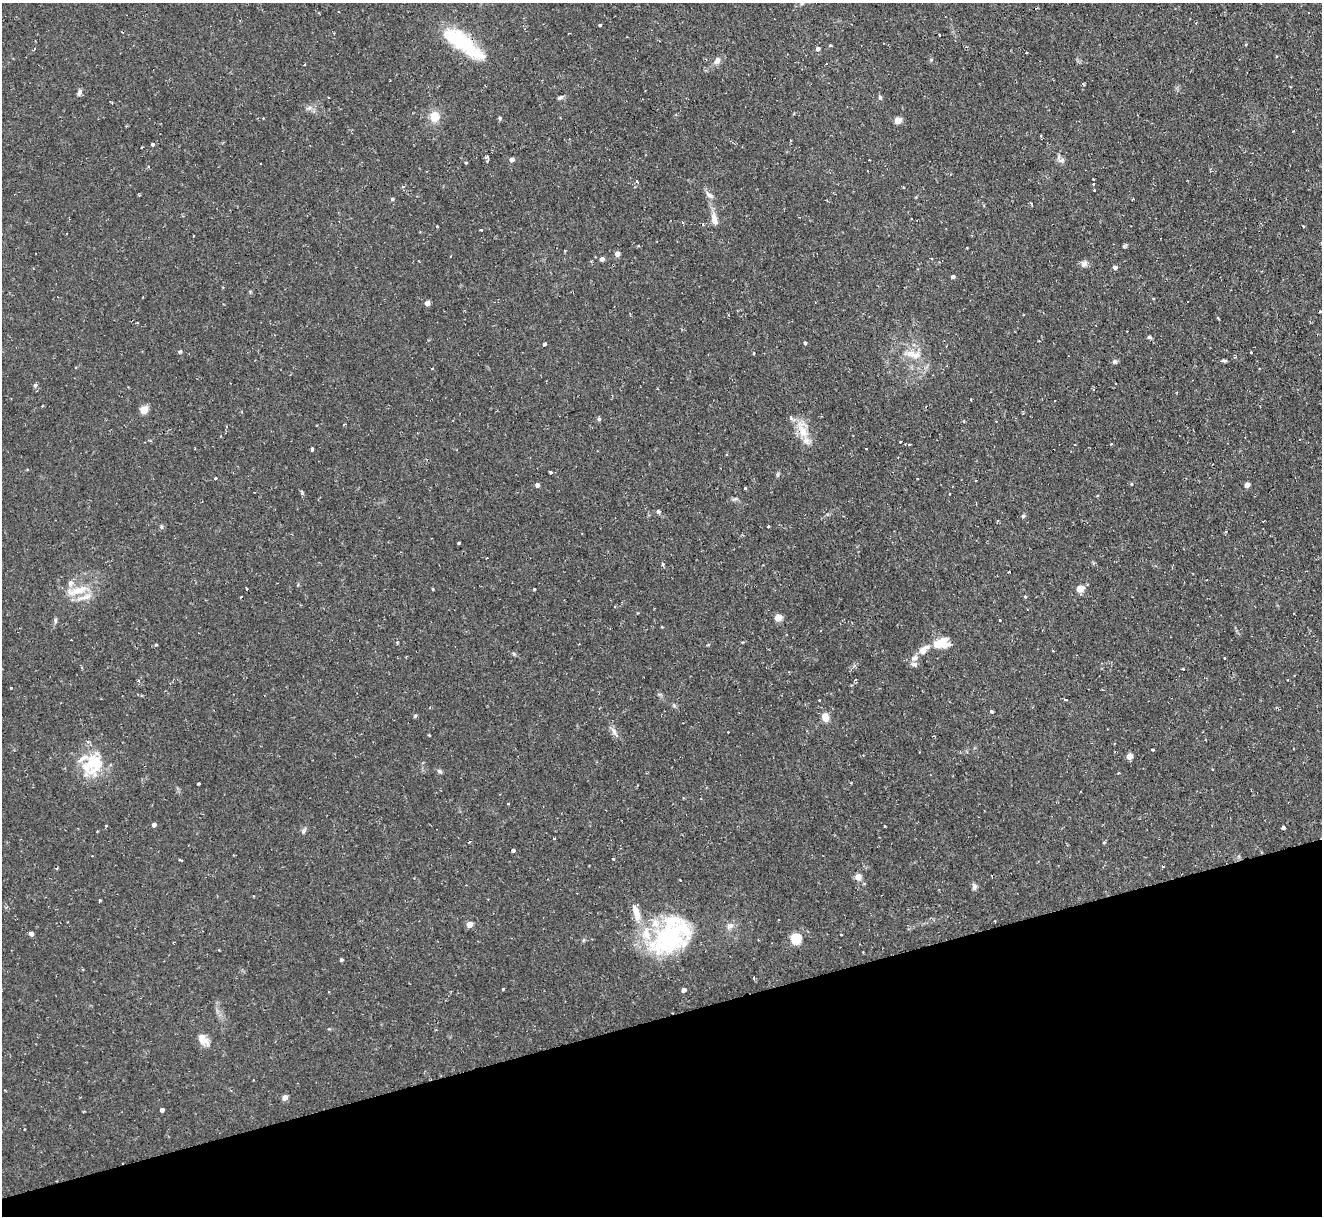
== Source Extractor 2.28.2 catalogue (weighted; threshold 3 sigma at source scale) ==
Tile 14 of 4 x 4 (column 2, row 4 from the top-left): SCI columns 1321-2640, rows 139-1352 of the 5279 x 5261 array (HDU 1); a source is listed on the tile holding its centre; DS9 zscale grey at full resolution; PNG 1324 x 1218 px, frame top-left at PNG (2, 3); no overlay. Shown black and unused: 16% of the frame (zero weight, under 2 of 3 exposures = <1% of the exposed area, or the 3 px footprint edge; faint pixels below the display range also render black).
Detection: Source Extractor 2.28.2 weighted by HDU 2 'WHT'; one run over the whole footprint, this tile lists its part. Background 0.126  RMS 0.0071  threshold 0.0318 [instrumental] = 3 sigma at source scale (4.5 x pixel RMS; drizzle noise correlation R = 1.50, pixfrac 1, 0.05/0.05 arcsec/px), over >= 5 px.
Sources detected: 175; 1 inside a brighter object's white glare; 21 cosmic-ray / hot-pixel residue — not listed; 11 inside a brighter listed object's ellipse — not listed separately; the other 142 listed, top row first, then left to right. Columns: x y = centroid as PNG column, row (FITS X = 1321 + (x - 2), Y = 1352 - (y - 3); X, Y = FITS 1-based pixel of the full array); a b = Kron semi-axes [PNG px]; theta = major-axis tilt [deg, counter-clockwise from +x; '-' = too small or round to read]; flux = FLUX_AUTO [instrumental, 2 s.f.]
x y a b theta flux
801 3 6 6 - 1.7
600 25 3 3 - 3.1
939 35 3 2 - 0.93
461 42 53 15 -37 49
830 45 4 3 - 0.81
818 49 4 4 - 2.4
1027 53 3 3 - 1.2
1277 56 4 2 - 0.57
717 60 11 7 51 3.6
79 92 9 5 72 2.2
560 97 7 5 27 1.6
880 97 6 5 - 1.3
434 117 12 11 - 9.2
500 118 5 4 - 1.3
898 120 5 4 - 16
1041 136 4 3 - 0.69
790 141 3 2 - 0.88
153 144 3 3 - 4.2
142 147 3 3 - 1.2
487 157 6 4 8 1.3
511 159 4 4 - 3.5
869 160 2 2 - 0.49
1061 160 13 7 -29 2.8
466 162 3 3 - 2.8
1093 179 3 2 - 1.1
637 182 4 3 - 1.3
1093 184 3 3 - 0.71
403 186 4 4 - 1.2
1095 191 3 3 - 1.5
140 195 3 3 - 0.75
709 195 13 6 -38 3
392 199 4 4 - 1.2
1031 203 3 2 - 1.2
714 219 18 8 -78 6
682 222 4 3 - 0.72
1303 226 4 2 - 0.5
481 230 3 2 - 0.88
617 254 4 4 - 4.5
602 259 4 4 - 2.9
1084 264 9 8 - 2.9
1115 267 5 4 - 2.5
953 277 4 3 - 1.7
427 303 4 4 - 5.9
1149 337 6 5 - 1.2
805 343 4 3 - 1.1
545 344 4 3 - 2.5
180 351 4 4 - 1.5
1251 353 3 3 - 2
913 354 23 10 -12 10
1235 357 5 3 - 1.1
1114 361 6 6 - 1.8
1225 361 6 4 -6 1.1
35 385 5 5 - 1.5
971 399 3 2 - 0.98
144 409 5 5 - 21
599 419 5 5 - 1.3
344 425 3 2 - 1.1
803 431 19 12 -64 12
901 441 4 3 - 1.3
866 448 3 2 - 1.1
312 449 3 3 - 9.3
551 472 3 3 - 2.7
215 478 3 3 - 2.8
976 480 3 2 - 0.56
1131 484 4 3 - 1.5
537 485 4 4 - 2.7
1247 485 4 4 - 4.9
745 488 3 3 - 1
949 494 2 2 - 0.69
735 499 9 3 13 1.3
658 512 3 3 - 32
1023 516 5 4 - 1.2
1263 521 2 2 - 0.63
161 527 6 4 -89 1
768 527 3 2 - 1.2
459 543 3 3 - 2.5
663 564 3 3 - 2.6
1009 572 2 2 - 0.61
247 588 4 3 - 1.5
433 589 4 2 - 0.61
1080 589 5 5 - 12
77 590 33 10 15 15
534 590 3 3 - 2.8
241 596 3 2 - 0.56
1025 596 3 3 - 2.1
778 617 5 5 - 16
55 620 8 4 90 1.3
999 621 3 3 - 1.8
941 643 19 12 18 13
922 651 10 9 - 4.9
514 654 6 4 -19 0.98
915 658 10 7 28 3.6
1224 658 3 2 - 1.1
82 668 3 3 - 0.99
1183 669 3 3 - 1.2
855 680 3 3 - 0.68
138 681 4 4 - 1
819 700 2 2 - 0.71
1066 700 4 3 - 0.96
992 712 3 3 - 2.2
415 716 5 4 - 1.2
825 717 8 7 - 7.3
614 732 13 6 -68 3.4
429 735 3 3 - 0.68
934 736 4 2 - 0.66
1153 750 3 3 - 1.2
1129 756 4 4 - 7.1
92 764 31 23 57 31
1212 769 3 2 - 0.93
439 771 7 5 -17 1.5
1118 773 3 2 - 0.57
198 784 3 3 - 1.5
638 785 3 2 - 0.54
508 804 3 2 - 0.6
154 825 4 4 - 2.5
106 826 3 3 - 0.89
885 826 3 2 - 0.75
1283 828 4 3 - 14
303 831 7 6 - 1.6
554 838 3 2 - 0.61
470 842 4 3 - 0.85
513 850 4 3 - 2.9
613 859 3 3 - 1.5
181 860 4 3 - 7.1
858 877 8 8 - 3.6
974 887 9 6 -79 2
253 896 2 2 - 0.54
100 900 3 3 - 0.77
636 912 25 9 -76 9.5
469 924 4 4 - 8.1
730 926 11 7 26 3.6
31 933 4 4 - 2.9
841 935 3 3 - 1
669 938 52 36 33 88
796 938 5 5 - 57
219 950 2 2 - 0.52
341 960 3 3 - 1.4
503 989 3 3 - 0.52
683 990 4 4 - 3
203 1040 19 10 -46 6.7
285 1098 4 4 - 5.9
162 1110 4 4 - 2.5
Overlapping masked pixels (flux is a lower limit): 1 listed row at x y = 461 42
Isophote crosses this tile's border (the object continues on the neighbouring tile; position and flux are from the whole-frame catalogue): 1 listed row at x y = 801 3